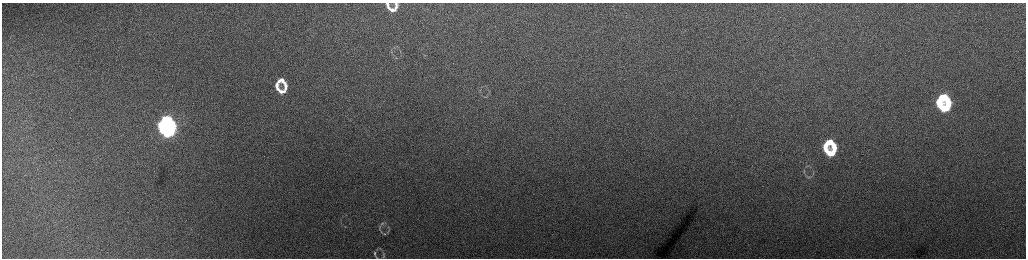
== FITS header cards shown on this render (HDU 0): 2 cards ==
NAXIS1  =                 2048 /fastest changing axis
NAXIS2  =                  512 /next to fastest changing axis

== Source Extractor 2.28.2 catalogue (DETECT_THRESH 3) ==
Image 2048 x 512 px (HDU 0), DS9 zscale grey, zoomed out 1/2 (1 PNG px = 2 x 2 image px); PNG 1028 x 260 px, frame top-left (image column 1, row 511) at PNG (2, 3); no overlay
Background 167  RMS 1.8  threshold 5.33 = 3 sigma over >= 5 px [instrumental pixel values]
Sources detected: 33; all 33 listed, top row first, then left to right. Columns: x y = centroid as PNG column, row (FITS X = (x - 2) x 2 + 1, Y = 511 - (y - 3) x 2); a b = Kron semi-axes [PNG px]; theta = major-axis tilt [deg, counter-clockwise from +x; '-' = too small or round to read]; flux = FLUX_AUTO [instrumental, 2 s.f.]
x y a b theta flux
387 4 5 3 - 930
396 5 7 3 85 1200
389 8 5 3 - 760
392 10 5 3 - 1400
391 52 3 2 - 240
396 58 4 2 - 310
281 81 11 8 9 3500
277 85 12 4 -77 2700
286 87 13 5 83 2800
480 90 3 2 - 160
281 92 8 5 -17 2400
942 97 9 5 23 13000
939 102 4 4 - 6700
948 104 12 6 90 14000
942 107 10 4 -37 13000
166 121 9 6 22 46000
162 126 9 4 -76 48000
171 127 10 5 88 46000
167 132 7 4 -3 38000
829 142 9 5 29 6900
825 147 7 4 -78 6200
834 149 11 5 89 7100
829 153 7 4 -31 6100
804 171 7 3 90 480
808 177 6 4 -27 580
382 223 6 3 50 450
380 228 7 3 85 460
389 230 7 3 81 460
384 234 4 3 - 370
375 253 7 3 89 550
383 254 5 3 - 430
383 256 5 3 - 300
376 257 5 2 - 280
At the frame edge (FLAGS 8, measured only in part): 1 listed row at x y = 387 4